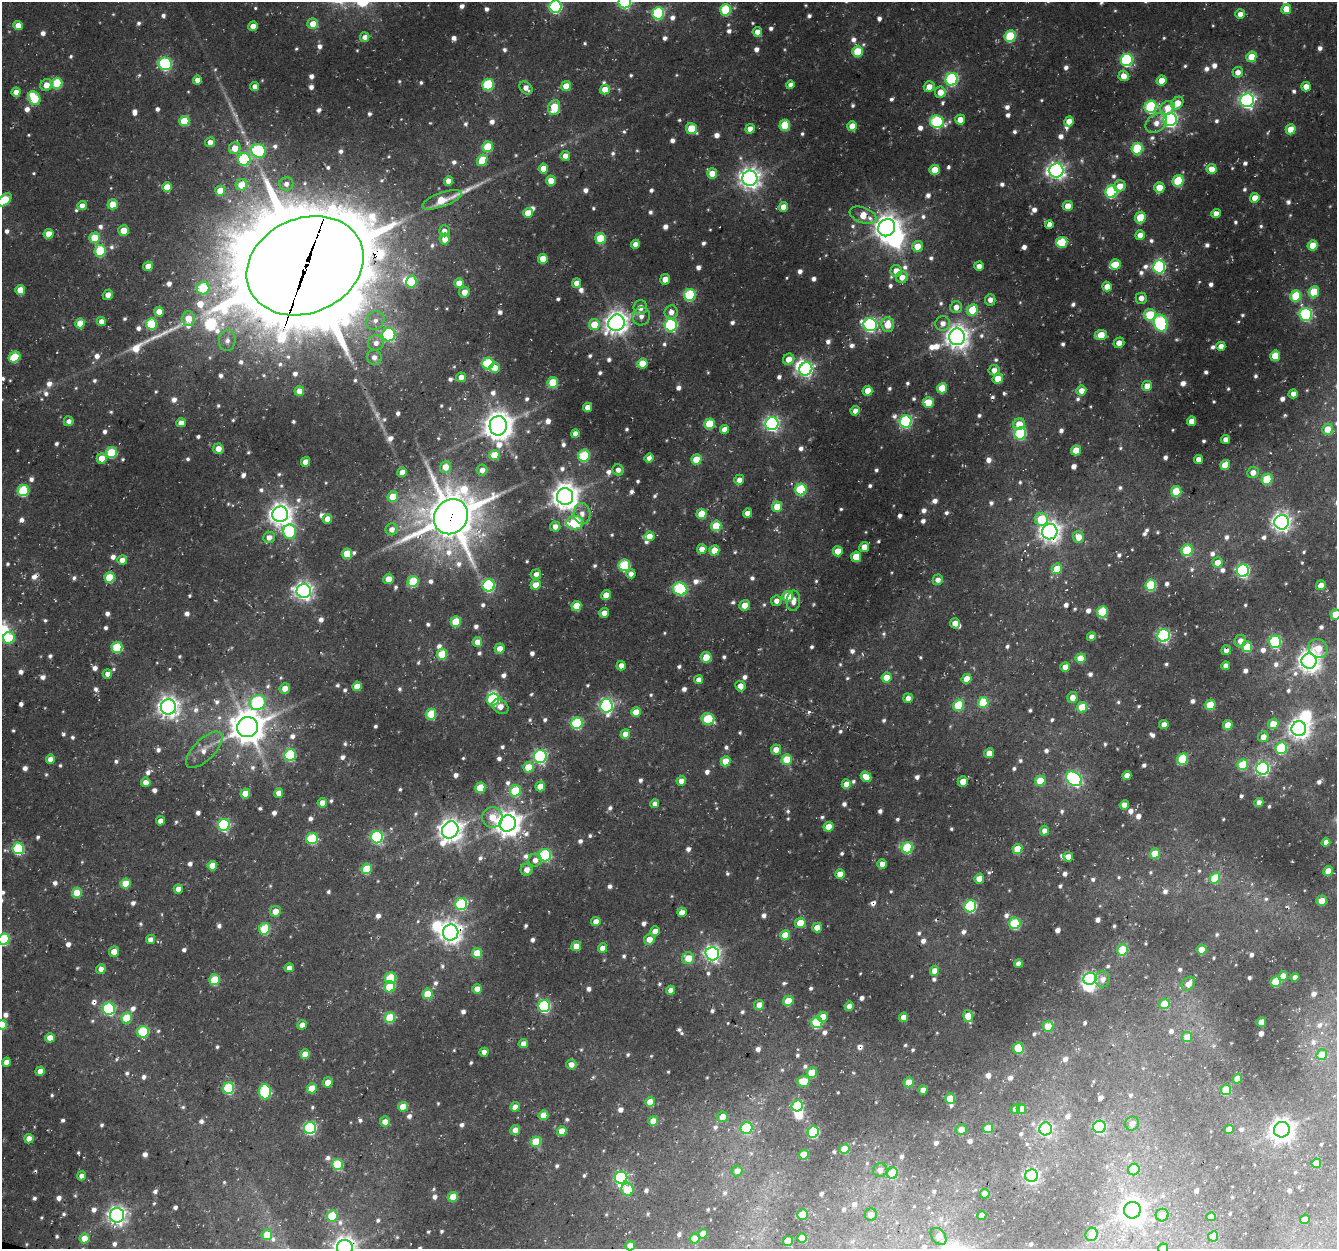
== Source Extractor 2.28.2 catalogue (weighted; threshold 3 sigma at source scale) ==
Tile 7 of 4 x 4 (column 3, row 2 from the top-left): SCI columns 2700-4034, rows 2821-4067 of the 5393 x 5592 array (HDU 1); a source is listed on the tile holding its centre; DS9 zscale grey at full resolution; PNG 1339 x 1251 px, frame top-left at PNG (2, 2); each listed source drawn as its Kron ellipse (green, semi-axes under 4 px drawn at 4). Shown black and unused: <1% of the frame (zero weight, under 3 of 4 exposures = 4% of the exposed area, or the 3 px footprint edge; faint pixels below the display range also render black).
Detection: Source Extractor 2.28.2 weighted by HDU 2 'WHT'; one run over the whole footprint, this tile lists its part. Background 0.023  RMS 0.0041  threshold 0.0183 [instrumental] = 3 sigma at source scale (4.5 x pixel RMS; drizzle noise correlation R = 1.50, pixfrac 1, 0.0396/0.0396 arcsec/px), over >= 5 px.
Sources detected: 1126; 6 too faint to see at this stretch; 9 inside a brighter object's white glare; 4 cosmic-ray / hot-pixel residue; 3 long thin detections or spike segments (spike, bleed or trail) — neither listed nor drawn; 4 inside a brighter listed object's ellipse — not listed separately; of the other 1100, all 500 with FLUX_AUTO >= 2.77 (the completeness limit of this list) listed and drawn (600 fainter detections not listed), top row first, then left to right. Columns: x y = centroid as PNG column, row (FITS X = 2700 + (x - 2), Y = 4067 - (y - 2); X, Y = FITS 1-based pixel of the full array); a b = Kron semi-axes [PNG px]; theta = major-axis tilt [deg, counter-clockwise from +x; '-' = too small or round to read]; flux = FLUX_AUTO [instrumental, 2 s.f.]
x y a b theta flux
625 2 6 6 - 71
555 7 6 6 - 73
1286 9 5 5 - 8.2
726 10 6 5 - 29
658 13 6 6 - 52
1240 14 5 5 - 3.5
313 24 5 5 - 6.5
18 25 5 4 - 6.1
253 26 5 4 - 5.6
757 32 5 4 - 3.8
1010 36 6 5 - 28
365 37 5 4 - 3
857 51 5 5 - 18
1251 57 5 5 - 8.9
1127 60 6 6 - 66
165 64 7 6 - 59
1238 72 5 5 - 3.7
1124 76 5 5 - 5.4
952 79 6 6 - 67
197 80 4 4 - 3.6
1161 81 5 5 - 7.6
57 83 5 5 - 23
46 85 6 5 - 5.3
488 85 6 5 - 35
790 85 4 4 - 2.8
255 86 4 4 - 3.4
566 86 5 5 - 8.3
929 87 5 5 - 4.6
1306 87 5 4 - 4.8
526 88 7 5 -46 3.8
605 90 5 5 - 6.9
16 92 4 4 - 4.7
940 92 5 5 - 6.9
34 98 7 5 -58 21
1247 100 7 6 - 140
1177 103 7 5 51 7.2
554 107 8 6 71 17
1151 107 6 6 - 48
1168 108 7 6 - 7.3
1170 119 6 6 - 140
960 120 5 5 - 5.6
184 121 5 5 - 15
1069 121 5 4 - 5.7
937 122 7 6 - 49
1156 123 12 8 35 3.6
785 125 5 5 - 18
852 126 5 4 - 8.6
691 129 6 5 - 17
750 129 5 4 - 4.5
1291 129 5 5 - 9.4
210 142 5 5 - 3.7
488 147 5 5 - 19
235 148 6 5 - 7.5
1137 148 6 5 - 31
258 151 7 6 - 56
565 156 5 5 - 3.8
244 159 6 6 - 52
482 160 6 5 - 13
543 169 5 5 - 7.2
1212 169 5 5 - 6.5
935 170 5 5 - 10
1056 170 7 7 - 190
712 174 5 5 - 7.2
750 178 8 7 - 320
448 181 5 4 - 5
551 181 5 5 - 6.5
1178 181 6 5 - 25
286 184 7 6 - 3
241 185 6 5 - 9.8
1120 186 6 5 - 6.2
167 187 5 4 - 7.7
1159 188 5 5 - 7.1
220 191 5 5 - 8.8
1111 192 6 6 - 52
1255 198 5 4 - 6.3
4 200 8 5 43 17
442 200 21 7 20 12
113 204 5 5 - 8.7
82 206 5 4 - 3.3
1068 206 5 5 - 5.7
783 207 5 5 - 5.2
528 213 5 5 - 8.4
1216 214 5 4 - 4.1
863 215 14 7 -21 9.8
1140 217 6 5 - 14
1049 224 4 4 - 4.3
887 228 9 8 - 450
124 230 5 5 - 7.1
444 231 5 5 - 2.9
49 234 5 5 - 8.6
1140 235 5 5 - 4.2
95 238 5 5 - 16
600 238 5 5 - 19
445 239 5 5 - 5.7
1062 242 6 5 - 20
635 244 4 4 - 3.5
1313 245 5 5 - 10
917 246 5 5 - 7.3
100 251 6 5 - 27
543 259 5 5 - 6.9
1115 264 5 5 - 8.2
148 266 5 4 - 4.8
305 266 60 47 23 12000
979 266 4 4 - 3.1
1159 267 6 6 - 74
896 271 6 6 - 5.6
902 277 6 5 - 4.5
665 279 5 5 - 5.2
411 282 6 5 - 17
459 283 5 5 - 5.3
576 283 5 4 - 3.8
1107 287 5 4 - 6
203 288 6 6 - 23
20 290 5 5 - 8.8
464 292 5 5 - 4.7
1314 292 5 5 - 17
108 295 5 4 - 3.1
690 295 6 5 - 39
1296 296 6 5 - 25
1141 298 5 5 - 3.5
990 300 6 5 - 2.9
956 307 6 5 - 3.9
640 308 7 6 - 4.1
972 310 6 5 - 14
159 312 5 4 - 5.7
671 312 7 6 - 3.5
1306 314 6 6 - 73
1150 315 6 5 - 20
641 316 9 8 - 3
188 318 7 6 - 7.1
375 320 10 8 55 3.5
101 321 4 4 - 3.7
80 323 5 4 - 8.3
616 323 8 8 - 390
943 323 7 7 - 3.5
1161 323 8 6 -74 82
151 324 5 5 - 26
594 324 5 5 - 12
671 325 6 6 - 75
870 325 7 6 - 100
888 325 7 6 - 8.4
389 335 7 6 - 54
1101 335 6 5 - 9.5
957 337 8 8 - 400
227 340 10 8 85 3.4
376 343 8 7 - 3.2
1119 343 5 5 - 3.3
1221 346 4 4 - 3.7
1275 356 5 5 - 13
15 357 6 5 - 20
374 357 7 7 - 3.1
789 359 6 5 - 5.9
488 363 6 5 - 40
642 363 5 5 - 10
495 368 5 5 - 5.9
806 369 7 6 - 120
994 370 5 5 - 3.9
461 377 5 4 - 4
998 379 5 5 - 8.1
553 382 5 5 - 19
1147 386 5 4 - 5.7
942 388 5 5 - 14
299 391 5 4 - 5.1
868 391 5 5 - 6.4
1081 391 5 5 - 5
1293 394 5 4 - 2.8
928 402 5 5 - 11
587 407 4 4 - 4.2
855 411 5 4 - 3.2
69 421 5 5 - 2.9
1191 421 5 4 - 5.3
906 422 6 6 - 72
181 423 5 4 - 4.1
709 424 5 5 - 19
772 424 6 6 - 130
1019 424 6 5 - 8.8
498 426 10 8 87 710
724 429 5 4 - 4.9
1328 429 5 5 - 8
1020 433 6 6 - 44
575 434 4 4 - 3.6
1226 439 4 4 - 3
218 449 5 5 - 4.2
1076 450 5 5 - 8.8
112 453 5 5 - 25
494 455 5 5 - 12
584 456 6 5 - 26
102 458 5 5 - 8.9
649 458 5 4 - 2.8
696 459 5 5 - 11
1198 459 4 4 - 3.8
305 462 5 4 - 5.6
1225 465 5 5 - 9.6
445 467 6 5 - 6.3
482 470 5 5 - 3.2
618 470 6 5 - 3.1
402 472 5 4 - 4.4
1253 472 6 5 - 4
1267 479 5 5 - 20
739 480 5 5 - 3.7
801 489 6 5 - 36
23 491 6 5 - 34
1176 491 5 5 - 16
565 496 8 8 - 580
393 497 5 5 - 10
777 507 5 5 - 11
582 513 10 8 -88 3.3
747 513 4 4 - 4.1
280 514 8 7 - 380
701 514 5 5 - 12
451 517 18 16 51 2100
327 519 5 5 - 4.9
1041 519 6 6 - 18
1282 522 7 7 - 260
575 523 8 6 5 32
555 526 5 5 - 3.6
716 526 5 5 - 18
392 529 6 6 - 3.6
290 532 7 6 - 48
1050 532 8 7 - 310
649 536 5 4 - 5.5
269 537 6 5 - 3.4
1078 537 6 5 - 6.5
864 547 5 5 - 5.8
702 549 5 4 - 4
714 550 5 5 - 7.9
1187 550 6 5 - 26
838 551 5 5 - 9.6
347 554 5 5 - 16
856 557 5 5 - 12
122 560 5 5 - 4.9
1217 563 5 5 - 5.9
624 565 6 5 - 38
1057 569 5 5 - 11
1243 571 6 6 - 96
536 574 5 4 - 2.8
631 574 4 4 - 3
109 577 5 5 - 15
388 579 5 5 - 6.3
938 580 5 5 - 3
413 581 6 5 - 25
489 585 6 6 - 63
536 585 5 4 - 6.8
1151 585 6 5 - 31
1321 585 5 4 - 4.9
680 589 7 6 - 62
304 591 7 7 - 230
606 595 5 4 - 8.8
788 596 5 5 - 14
776 601 5 5 - 3.2
793 601 10 7 82 3.4
745 605 5 5 - 5.6
576 606 5 5 - 10
1102 612 6 5 - 26
604 613 5 4 - 4
1336 614 5 5 - 11
456 622 5 5 - 19
955 623 5 4 - 4.5
1164 635 6 6 - 90
1091 637 4 4 - 2.8
9 638 6 5 - 14
1240 641 6 5 - 3.5
477 642 5 5 - 5.6
1275 642 6 6 - 53
117 647 5 5 - 28
1247 647 5 5 - 17
1318 648 10 9 - 8.9
500 649 5 5 - 4.2
1226 650 5 5 - 3.1
442 654 5 5 - 17
706 657 5 5 - 9.7
1081 658 5 5 - 9.7
1309 661 7 7 - 380
621 666 5 4 - 3.7
1226 666 4 4 - 3.4
1065 667 5 4 - 5.4
107 674 5 4 - 3.1
886 677 5 5 - 7.5
967 679 5 4 - 7
699 680 4 4 - 4
357 686 5 4 - 7.9
740 686 5 5 - 4.3
285 688 5 5 - 5
908 698 5 4 - 3.3
1072 698 5 5 - 4.8
493 699 6 6 - 44
983 702 5 5 - 20
258 703 8 7 - 56
958 705 6 5 - 21
1210 705 5 5 - 16
500 706 9 6 -39 5.1
606 706 7 6 - 100
168 707 7 7 - 310
1082 707 5 5 - 13
636 712 5 4 - 7.8
431 714 5 5 - 16
708 719 6 6 - 23
577 723 6 5 - 44
1164 724 4 4 - 3.9
1273 724 5 5 - 8.8
1228 725 5 4 - 8.9
248 727 10 10 - 1100
1299 729 7 7 - 300
625 734 5 4 - 6
1263 737 5 5 - 4.2
1281 748 6 5 - 38
204 750 23 10 45 5.8
776 750 5 5 - 5
989 753 5 4 - 5.9
290 755 6 5 - 38
540 756 6 6 - 89
50 759 4 4 - 4.1
787 759 5 5 - 12
1183 759 6 5 - 27
726 761 5 5 - 10
1243 765 5 5 - 20
528 767 5 5 - 14
1263 768 6 6 - 93
1127 775 4 4 - 4.5
866 777 6 5 - 6.7
1074 779 8 6 -37 110
681 781 5 4 - 4.1
963 781 5 5 - 5.1
1040 781 5 5 - 11
146 782 5 4 - 3.5
846 784 5 4 - 6.6
540 786 5 4 - 8.2
480 788 5 5 - 15
515 791 6 5 - 29
245 793 5 5 - 9.8
279 793 5 4 - 4.4
322 803 5 4 - 4.4
1259 803 4 4 - 3.5
655 804 4 4 - 3
1124 805 5 4 - 4.6
492 817 10 10 - 9
160 821 5 4 - 3.2
508 823 8 8 - 530
224 825 6 6 - 59
829 827 5 5 - 7
450 830 9 8 - 410
1044 831 5 4 - 3.1
377 837 6 6 - 65
312 839 6 5 - 31
1326 842 4 4 - 3.4
18 848 6 5 - 43
907 848 6 5 - 36
1017 849 5 5 - 13
1155 853 5 5 - 12
545 855 6 6 - 54
1068 857 5 5 - 4.7
535 860 6 6 - 3
882 864 4 4 - 4.5
212 866 5 5 - 10
367 869 5 5 - 18
527 870 6 6 - 4.4
1328 871 5 4 - 5.4
840 874 5 4 - 6.1
1215 878 6 5 - 18
979 879 5 5 - 7.5
126 883 5 5 - 10
178 889 5 4 - 3.8
77 893 5 5 - 16
1322 901 5 5 - 7.1
461 904 6 6 - 47
970 906 6 5 - 57
275 911 5 5 - 5.3
682 912 5 4 - 4.2
596 922 4 4 - 4.9
800 923 5 5 - 10
1015 923 6 5 - 32
817 928 5 4 - 5.4
265 929 6 5 - 27
655 931 5 4 - 4.9
451 932 8 7 - 350
785 935 5 5 - 11
4 939 6 5 - 39
150 939 4 4 - 3.2
649 939 5 5 - 5
576 946 5 5 - 7.8
602 948 5 4 - 4.1
1123 950 6 5 - 21
1202 950 5 5 - 9.8
114 952 5 5 - 5.6
477 953 5 5 - 13
712 954 7 7 - 170
688 958 6 6 - 9.3
1018 963 4 4 - 3.2
289 968 4 4 - 3.6
101 969 5 5 - 3.1
934 971 5 4 - 5
1283 976 5 4 - 6.5
1295 977 4 4 - 2.9
391 978 6 5 - 24
1090 979 6 6 - 86
1103 979 8 7 - 3.1
215 980 5 5 - 21
1276 982 5 5 - 21
1188 984 8 6 47 3.9
390 987 6 5 - 18
477 989 5 4 - 4.8
671 990 4 4 - 4.6
428 994 5 5 - 12
788 1001 5 5 - 16
1164 1004 5 5 - 12
759 1005 5 5 - 4.8
544 1006 6 6 - 68
849 1006 5 4 - 3.2
109 1009 6 6 - 64
968 1016 6 5 - 9.9
390 1017 5 5 - 19
823 1017 5 5 - 8.3
904 1017 4 4 - 6.1
126 1018 5 5 - 18
1261 1022 5 4 - 5.9
817 1023 6 5 - 35
2 1025 5 5 - 13
302 1025 5 4 - 4.4
1048 1026 5 5 - 12
143 1032 6 5 - 32
1187 1037 5 5 - 6.6
50 1038 5 4 - 5.9
523 1043 5 4 - 3.7
1018 1048 6 5 - 16
484 1052 4 4 - 3
305 1054 5 4 - 6.6
1322 1055 5 5 - 8.7
6 1062 4 4 - 3.8
571 1064 5 5 - 4.2
40 1071 5 4 - 3.3
812 1073 5 5 - 15
1237 1078 5 4 - 7.4
803 1081 6 5 - 11
328 1082 5 5 - 6.1
909 1082 5 5 - 9.4
229 1088 6 5 - 44
312 1088 5 5 - 11
923 1090 5 4 - 4.3
1226 1090 5 5 - 17
265 1092 7 6 - 45
950 1098 5 5 - 14
650 1102 5 4 - 7.4
797 1106 6 5 - 33
403 1107 5 5 - 10
515 1107 5 4 - 4.4
1015 1109 4 4 - 3.3
1021 1109 5 4 - 5.3
543 1115 5 4 - 7.7
722 1117 5 5 - 5.6
653 1121 5 5 - 7.9
385 1122 5 5 - 4.5
1132 1124 7 6 - 4
1100 1127 6 6 - 67
310 1128 6 6 - 72
746 1128 6 6 - 33
988 1128 5 5 - 13
1046 1129 6 6 - 88
1229 1129 5 4 - 3.6
515 1130 5 4 - 5
961 1130 5 5 - 4.5
1282 1130 8 7 - 400
562 1131 5 4 - 8.6
813 1132 6 5 - 50
29 1139 5 4 - 5.4
536 1142 5 5 - 20
844 1149 5 4 - 10
804 1155 5 4 - 11
1316 1163 4 4 - 6.7
338 1164 5 5 - 28
1134 1169 6 5 - 16
880 1170 7 7 - 2.9
737 1171 5 5 - 4.1
893 1173 6 5 - 18
82 1176 4 4 - 3.4
1031 1176 6 6 - 100
621 1178 6 6 - 73
628 1189 6 6 - 14
985 1194 5 4 - 4.1
453 1197 5 5 - 12
1132 1210 8 8 - 430
117 1215 7 7 - 220
802 1215 5 5 - 14
871 1215 6 6 - 4.4
982 1215 5 4 - 4.8
1162 1215 6 6 - 6.4
332 1216 6 5 - 19
1211 1217 5 4 - 4.1
1305 1219 5 4 - 4
703 1234 5 4 - 6
1092 1234 7 6 - 5.1
267 1235 5 5 - 8.7
939 1236 9 6 -51 8
1213 1236 5 5 - 11
85 1238 5 5 - 9.7
802 1238 5 5 - 6.3
695 1239 5 5 - 9.4
788 1241 5 5 - 13
630 1246 5 4 - 5.8
345 1248 8 8 - 390
1163 1248 5 4 - 3.3
Overlapping masked pixels (flux is a lower limit): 7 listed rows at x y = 863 215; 305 266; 1293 394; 451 517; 1050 532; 1226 650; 451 932
Isophote crosses this tile's border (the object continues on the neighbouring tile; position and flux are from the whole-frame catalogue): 9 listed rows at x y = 625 2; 555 7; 4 200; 1336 614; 4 939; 2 1025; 630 1246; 345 1248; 1163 1248